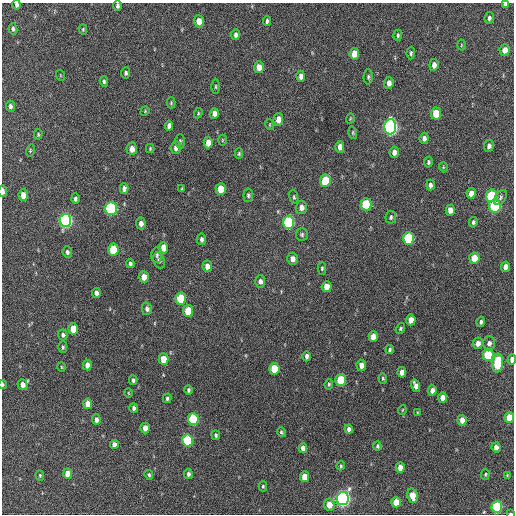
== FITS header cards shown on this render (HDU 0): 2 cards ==
NAXIS1  =                  512 / Axis length
NAXIS2  =                  512 / Axis length

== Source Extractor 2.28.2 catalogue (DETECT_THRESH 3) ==
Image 512 x 512 px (HDU 0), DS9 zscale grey, 1 PNG px = 1 image px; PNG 516 x 516 px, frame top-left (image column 1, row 512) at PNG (2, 3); each listed source drawn as its Kron ellipse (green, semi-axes under 4 px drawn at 4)
Background 508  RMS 15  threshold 44.2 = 3 sigma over >= 5 px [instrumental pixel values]
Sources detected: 159; all 159 listed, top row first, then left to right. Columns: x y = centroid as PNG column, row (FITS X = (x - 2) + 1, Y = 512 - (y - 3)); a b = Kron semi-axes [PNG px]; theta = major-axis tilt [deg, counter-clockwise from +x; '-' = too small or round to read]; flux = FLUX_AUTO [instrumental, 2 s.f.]
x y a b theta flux
505 4 4 3 - 2700
17 5 5 4 - 3100
117 6 5 4 - 2400
489 18 6 4 82 2600
199 21 6 5 - 11000
267 21 5 3 - 2000
13 29 6 4 -83 2000
83 29 5 4 - 1200
236 35 5 4 - 3200
398 35 5 3 - 1700
461 45 5 3 - 960
505 50 6 5 - 8300
411 53 6 4 87 1800
354 54 6 5 - 14000
434 65 6 4 83 5600
259 67 6 5 - 9600
126 73 5 4 - 2200
60 75 5 3 - 790
301 76 5 4 - 4500
368 77 7 4 90 1800
104 81 5 4 - 1900
389 83 6 4 84 5400
216 87 7 3 90 1400
171 103 5 4 - 1100
10 106 6 4 -81 2700
145 111 5 4 - 1000
198 113 5 4 - 1100
214 113 5 4 - 5200
436 114 6 5 - 23000
350 118 5 3 - 890
278 119 6 5 - 8400
270 125 5 3 - 910
169 126 5 4 - 4100
390 127 7 6 - 290000
353 133 6 4 -73 1200
38 134 5 4 - 1200
424 138 6 4 83 3500
222 140 5 3 - 950
180 141 7 4 88 1900
208 142 6 4 89 9000
489 146 6 5 - 3100
176 147 6 5 - 4800
340 147 6 4 -90 6500
132 149 6 5 - 8000
150 149 4 4 - 1100
30 150 6 4 73 1200
394 152 6 4 83 5100
239 153 5 4 - 1400
428 162 5 4 - 1900
443 167 5 3 - 920
325 181 6 5 - 32000
430 185 5 4 - 2900
124 188 5 4 - 4300
182 189 3 3 - 920
221 189 6 5 - 19000
3 191 6 3 -88 5500
471 193 5 4 - 7500
23 195 6 4 -86 10000
248 195 7 5 85 2000
492 196 6 5 - 59000
294 197 7 4 -77 1600
500 197 8 5 57 2100
75 199 5 4 - 2600
366 204 6 5 - 49000
495 206 6 6 - 80000
301 207 7 5 88 5800
111 208 6 5 - 130000
450 210 5 4 - 7100
391 217 6 5 - 2100
65 220 7 6 - 220000
288 222 6 5 - 89000
473 222 5 3 - 1800
141 223 6 5 - 4700
302 234 6 6 - 1900
408 238 6 5 - 71000
202 239 6 4 84 2400
163 248 5 4 - 11000
113 250 6 5 - 36000
67 252 6 4 -84 2500
157 255 7 5 85 1800
474 258 6 5 - 19000
292 259 6 5 - 5700
159 261 8 5 -69 3000
130 264 4 4 - 2500
207 266 5 5 - 6100
506 267 5 4 - 6300
322 268 6 4 89 1500
144 277 6 5 - 9200
260 281 6 5 - 4100
326 287 5 5 - 9300
96 293 5 4 - 4100
181 299 6 5 - 39000
147 309 6 5 - 3200
188 311 6 5 - 27000
411 320 5 4 - 9000
481 322 5 4 - 2300
400 328 6 4 55 1500
73 329 5 5 - 18000
63 335 5 4 - 2700
373 337 5 4 - 8400
478 343 6 5 - 6600
489 343 7 6 - 4400
63 347 6 4 89 1600
390 350 4 4 - 1600
488 355 6 5 - 52000
307 356 5 4 - 3400
164 359 5 5 - 18000
512 360 5 3 - 5200
498 363 9 5 85 58000
87 365 5 4 - 5800
361 365 5 4 - 6800
61 367 4 3 - 780
274 369 6 5 - 27000
402 372 5 4 - 6600
383 378 5 4 - 1300
133 380 5 3 - 1900
341 380 6 5 - 40000
3 384 4 3 - 1800
329 384 5 4 - 1400
23 385 5 5 - 7300
416 386 6 4 -72 6500
188 390 4 4 - 1900
432 390 5 4 - 5000
128 393 4 3 - 760
167 398 5 4 - 2000
442 398 5 4 - 10000
88 404 5 4 - 11000
134 408 5 4 - 2500
402 410 5 3 - 770
417 413 4 2 - 830
509 418 5 4 - 19000
193 419 6 5 - 79000
96 420 5 4 - 4200
462 420 5 4 - 7600
145 428 5 4 - 6400
349 429 4 4 - 3600
281 432 5 4 - 1400
216 435 5 4 - 1900
188 440 6 5 - 59000
114 445 4 4 - 4800
377 446 4 3 - 1500
496 447 5 4 - 5400
303 448 5 4 - 7100
341 466 5 3 - 1200
400 467 5 4 - 7700
68 474 5 4 - 9900
188 474 5 4 - 2500
485 474 6 4 86 1200
40 475 5 4 - 1200
149 475 5 4 - 1600
507 475 3 3 - 850
305 477 5 4 - 12000
263 486 5 4 - 1300
412 496 7 5 -78 13000
343 498 6 6 - 330000
396 502 5 5 - 17000
329 505 6 5 - 9900
497 507 5 5 - 75000
510 513 3 2 - 1500
At the frame edge (FLAGS 8, measured only in part): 8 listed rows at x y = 505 4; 17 5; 117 6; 3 191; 512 360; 3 384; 509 418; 510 513